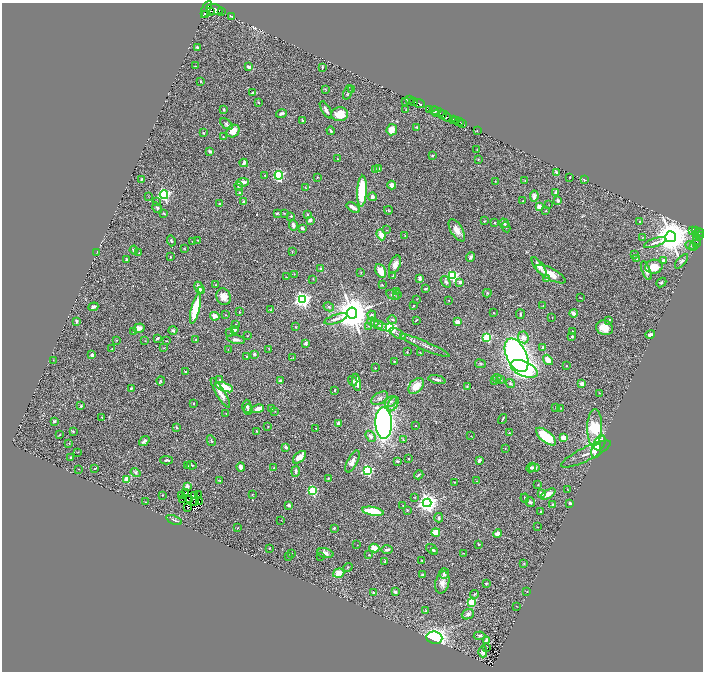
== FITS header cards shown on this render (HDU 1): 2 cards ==
NAXIS1  =                 1402
NAXIS2  =                 1339

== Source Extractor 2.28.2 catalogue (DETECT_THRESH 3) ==
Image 1402 x 1339 px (HDU 1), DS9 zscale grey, zoomed out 1/2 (1 PNG px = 2 x 2 image px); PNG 705 x 674 px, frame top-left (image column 2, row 1338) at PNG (2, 3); each listed source drawn as its Kron ellipse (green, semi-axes under 4 px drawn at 4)
Background 0.868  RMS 0.042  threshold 0.127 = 3 sigma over >= 5 px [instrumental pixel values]
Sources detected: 409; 27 cannot appear on this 1/2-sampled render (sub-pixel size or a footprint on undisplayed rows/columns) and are neither listed nor drawn; the other 382 listed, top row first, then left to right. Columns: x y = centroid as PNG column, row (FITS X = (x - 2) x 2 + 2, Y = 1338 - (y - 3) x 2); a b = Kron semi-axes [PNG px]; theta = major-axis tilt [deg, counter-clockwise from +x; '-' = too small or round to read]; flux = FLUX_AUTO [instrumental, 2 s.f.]
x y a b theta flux
206 9 9 3 66 2100
215 9 8 5 -18 1300
210 11 2 1 - 120
222 12 3 1 - 38
206 15 3 2 - 240
232 16 4 2 - 7.9
198 47 3 2 - 13
195 66 2 1 - 4
249 67 4 3 - 19
322 67 3 2 - 8.2
201 81 4 2 - 6
352 89 3 3 - 5.5
326 90 3 2 - 3.8
348 92 8 2 68 11
253 93 3 3 - 7.8
410 100 3 1 - 42
406 101 3 2 - 8.3
413 101 4 2 - 750
258 102 4 2 - 6.5
419 104 6 2 -24 900
430 109 3 2 - 120
223 110 4 3 - 9.6
326 110 9 3 -59 33
406 110 3 2 - 4.7
434 111 5 3 - 320
438 113 7 2 6 390
281 114 5 3 - 20
340 114 8 7 - 150
443 115 3 2 - 560
445 116 7 2 -42 240
453 119 4 2 - 870
302 120 4 2 - 8.5
456 120 2 2 - 330
459 122 5 2 - 81
226 124 7 4 -38 19
463 124 3 2 - 91
417 127 3 2 - 7.4
392 130 6 5 - 89
478 130 3 2 - 9.2
233 131 7 5 41 84
331 131 4 2 - 13
203 133 3 2 - 4.4
223 137 2 2 - 3
477 150 3 2 - 4.4
210 151 4 3 - 13
432 156 3 2 - 7.9
338 159 2 1 - 3.3
478 159 3 3 - 4.1
244 163 4 2 - 30
379 169 4 3 - 17
376 170 2 2 - 3.9
556 172 2 2 - 31
265 175 2 2 - 7.2
279 175 4 3 - 870
317 177 2 2 - 5.8
570 177 2 2 - 5.7
142 179 3 3 - 7.9
584 180 3 2 - 8.1
495 181 2 2 - 3.1
525 181 2 2 - 4.9
243 182 6 4 7 47
392 185 4 4 - 44
239 186 4 3 - 9
305 188 3 2 - 3.6
362 191 15 5 87 420
556 192 3 3 - 26
240 193 2 2 - 65
164 195 4 4 - 1500
534 196 5 4 - 34
148 197 2 2 - 2.3
372 197 4 4 - 28
244 201 2 2 - 52
523 201 2 2 - 6.3
558 201 3 3 - 29
156 202 3 3 - 6.9
220 204 2 2 - 56
549 205 2 1 - 2.7
353 207 7 3 -33 45
539 207 3 3 - 40
157 208 6 4 -57 10
388 210 4 3 - 7.5
546 211 2 2 - 3
277 213 3 2 - 10
284 213 3 3 - 5.7
164 214 3 2 - 7.7
307 214 3 2 - 9
291 216 2 2 - 11
310 220 3 3 - 27
485 221 4 3 - 5.8
639 221 3 2 - 3.8
495 223 2 2 - 8.7
504 223 5 4 - 15
293 225 5 3 - 20
506 227 5 2 - 6.4
302 228 4 3 - 17
387 230 3 2 - 3.5
457 230 12 6 -59 65
695 230 2 1 - 110
692 231 2 1 - 12
699 233 5 2 - 520
381 235 6 4 -68 67
405 235 2 2 - 3.2
699 236 2 2 - 120
671 237 5 5 - 20000
642 238 3 3 - 5
696 238 3 1 - 63
197 240 2 2 - 2.6
697 240 3 3 - 66
171 241 5 4 - 12
193 241 2 2 - 3.5
655 243 12 3 20 36
696 244 2 1 - 12
690 245 5 2 - 8.1
694 247 3 2 - 10
185 249 3 2 - 4.1
134 250 4 3 - 26
97 252 4 2 - 5
292 252 3 2 - 4.1
139 253 3 2 - 4.7
635 255 3 2 - 13
171 257 2 2 - 6.1
470 257 5 3 - 17
126 259 3 2 - 9.9
636 259 4 2 - 7.8
663 261 4 3 - 23
682 261 9 4 49 22
395 265 9 5 68 50
539 266 11 4 -53 63
654 267 8 7 - 130
321 269 2 2 - 71
381 271 7 5 -64 110
646 271 10 4 -69 35
361 272 3 2 - 4.6
294 274 3 2 - 3.8
551 274 16 6 -28 100
393 275 3 2 - 4
452 276 3 3 - 980
286 277 3 2 - 3.5
313 279 3 2 - 3.4
420 279 4 2 - 26
546 279 4 2 - 6.1
446 282 6 4 -53 16
460 282 3 3 - 23
661 282 5 3 - 10
216 285 3 2 - 4.3
382 285 2 2 - 9.1
199 288 6 3 -62 35
425 289 3 2 - 9.5
201 290 3 3 - 16
396 292 3 2 - 5.5
487 293 4 3 - 7
393 295 7 4 -27 17
397 295 4 3 - 8.1
223 297 8 7 - 78
581 298 4 1 - 4.2
417 299 2 1 - 3.1
302 300 4 4 - 2700
448 300 2 1 - 4.1
413 306 2 2 - 7.6
543 306 2 1 - 2.1
93 307 5 4 - 24
329 307 5 3 - 11
195 309 15 4 76 300
271 310 3 2 - 5
239 312 2 1 - 3.6
352 313 5 5 - 23000
494 313 3 2 - 5.1
573 313 4 3 - 39
520 314 5 2 - 11
226 315 2 2 - 3.3
372 315 5 4 - 14
215 316 5 4 - 50
552 317 2 2 - 2.3
336 319 12 3 18 34
392 319 5 3 - 11
416 320 3 1 - 5.9
609 320 4 2 - 16
76 321 4 3 - 17
373 322 6 2 -24 8.9
457 322 4 3 - 34
235 324 3 3 - 4.8
377 324 6 3 -26 13
368 326 3 3 - 4.8
380 326 7 3 -29 13
296 327 2 2 - 5.3
139 328 6 4 19 44
390 328 4 4 - 1100
605 328 8 7 - 110
234 329 3 3 - 21
134 331 4 3 - 8
173 331 4 3 - 16
572 332 3 2 - 9.4
230 333 2 2 - 3.8
398 334 9 2 -29 17
650 334 5 3 - 24
247 336 2 2 - 3.7
572 336 2 2 - 13
487 337 3 3 - 630
523 337 6 5 - 53
157 338 4 2 - 10
236 339 9 4 -11 29
116 340 3 2 - 3.6
196 340 3 2 - 6
145 341 2 1 - 2.7
166 341 3 2 - 4.9
305 343 3 3 - 22
425 346 26 2 -23 42
542 347 3 2 - 10
164 348 2 2 - 2.3
112 349 3 2 - 3.9
228 349 2 1 - 3.2
269 349 3 2 - 3.7
407 352 3 2 - 3.9
420 352 3 2 - 4
254 354 3 3 - 21
92 355 3 3 - 18
517 355 18 10 -65 6200
247 356 2 2 - 6
293 358 4 2 - 5.7
53 360 2 2 - 4.6
548 360 6 4 -51 86
394 361 3 2 - 7.4
480 364 5 3 - 8.4
566 366 2 2 - 2.9
375 368 2 2 - 5.6
524 369 14 7 -23 490
185 372 2 2 - 4.9
497 378 4 3 - 10
220 379 3 2 - 7.7
500 379 3 3 - 7.5
280 380 3 3 - 13
437 380 9 2 -13 22
161 381 4 3 - 7.7
353 381 5 3 - 13
495 381 3 3 - 7.2
357 382 9 4 -80 73
510 383 5 4 - 16
582 384 4 4 - 34
416 386 9 6 46 110
467 386 3 3 - 4.6
224 387 9 3 -21 270
131 388 4 3 - 6.8
335 390 3 2 - 4.9
220 393 17 4 -59 60
599 393 2 2 - 6.7
380 398 9 5 32 31
391 401 6 4 35 22
194 403 2 2 - 5.5
393 404 8 4 62 28
81 406 3 3 - 11
247 406 6 4 -88 17
272 408 3 2 - 10
556 408 2 2 - 2.6
561 408 3 3 - 4.2
258 409 6 4 13 42
248 410 5 3 - 9.9
275 411 3 2 - 3.6
226 413 2 2 - 2.6
102 417 2 2 - 4
503 419 5 2 - 8.3
54 421 3 3 - 9.6
338 423 3 3 - 17
384 423 16 8 -88 4700
416 426 2 1 - 2.6
176 427 2 2 - 23
268 427 2 2 - 4.4
316 428 2 1 - 4.9
595 428 18 7 88 500
73 431 3 2 - 6.3
256 431 4 2 - 6.1
510 433 3 2 - 8.1
59 435 3 2 - 3.8
370 436 6 4 -55 23
471 436 2 1 - 2
546 437 12 5 -40 260
563 437 4 4 - 39
403 440 4 3 - 5.9
144 441 6 3 39 25
211 441 6 3 -62 9.6
69 443 3 2 - 2.7
600 443 8 5 64 170
286 447 3 3 - 24
505 449 2 2 - 3.1
596 450 8 5 77 150
78 452 2 1 - 2.7
586 454 27 7 26 63
70 457 2 2 - 9
300 457 8 4 41 77
409 459 2 2 - 8
167 460 6 3 -2 14
352 461 12 5 63 45
397 461 3 3 - 11
479 461 4 2 - 22
191 465 5 2 - 11
188 466 4 2 - 6.2
241 467 5 3 - 28
531 467 5 4 - 15
95 468 3 2 - 5.1
274 468 2 2 - 5.8
534 468 5 4 - 20
79 469 2 2 - 3.1
367 470 3 3 - 930
296 471 5 2 - 29
135 473 5 3 - 12
419 475 5 2 - 9.6
328 478 3 3 - 8.6
127 479 3 2 - 190
219 481 3 2 - 4.4
477 481 2 2 - 2.8
454 482 2 2 - 6.1
538 485 3 2 - 3.6
187 486 3 3 - 19
568 490 4 2 - 4.6
312 491 3 3 - 810
185 493 3 1 - 7.8
541 493 4 3 - 34
548 494 8 4 32 65
163 495 2 2 - 3.3
182 495 3 1 - 2.3
194 495 2 1 - 1.9
198 495 2 2 - 8.1
252 495 3 3 - 5.1
415 497 3 3 - 5
525 498 4 2 - 6
182 500 2 1 - 4.9
189 500 2 1 - 2.4
145 502 3 2 - 3.5
194 502 2 1 - 2.2
199 502 2 1 - 1.1
530 502 5 4 - 14
427 503 4 4 - 4700
570 503 3 2 - 16
553 504 3 3 - 14
289 505 4 3 - 21
403 506 3 2 - 4.2
188 508 2 2 - 3.1
407 510 3 2 - 4.6
373 511 11 3 -10 290
541 512 2 2 - 8.9
439 518 4 3 - 11
174 520 8 3 -22 15
281 520 2 2 - 3
537 527 3 1 - 3.2
238 528 2 2 - 3
334 528 3 3 - 7.7
436 532 4 4 - 120
497 534 4 4 - 22
479 544 2 2 - 6
357 545 2 1 - 2.2
270 548 2 2 - 3.6
374 548 5 4 - 83
387 549 6 3 1 22
432 549 7 3 -33 18
434 552 3 2 - 6
292 553 2 1 - 2
325 553 8 4 -16 38
463 553 3 2 - 2.7
369 555 3 3 - 6.2
321 556 2 2 - 4.3
289 557 3 2 - 5.7
422 560 3 2 - 4.7
385 561 3 3 - 5.9
524 563 3 2 - 3
348 567 5 3 - 6.2
339 573 6 4 19 84
444 573 5 5 - 20
422 575 4 3 - 10
442 582 11 7 75 47
486 583 3 2 - 6.1
395 592 2 2 - 53
527 592 2 2 - 4
373 593 3 2 - 19
474 594 5 3 - 8.9
471 602 3 3 - 480
516 606 3 2 - 2.5
426 611 2 2 - 5.9
468 614 6 5 - 24
480 636 6 4 5 15
434 638 8 6 -7 1700
486 640 4 3 - 9.9
487 648 2 1 - 20
483 652 5 4 - 30
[27 sub-pixel or undisplayed-footprint detections neither listed nor drawn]